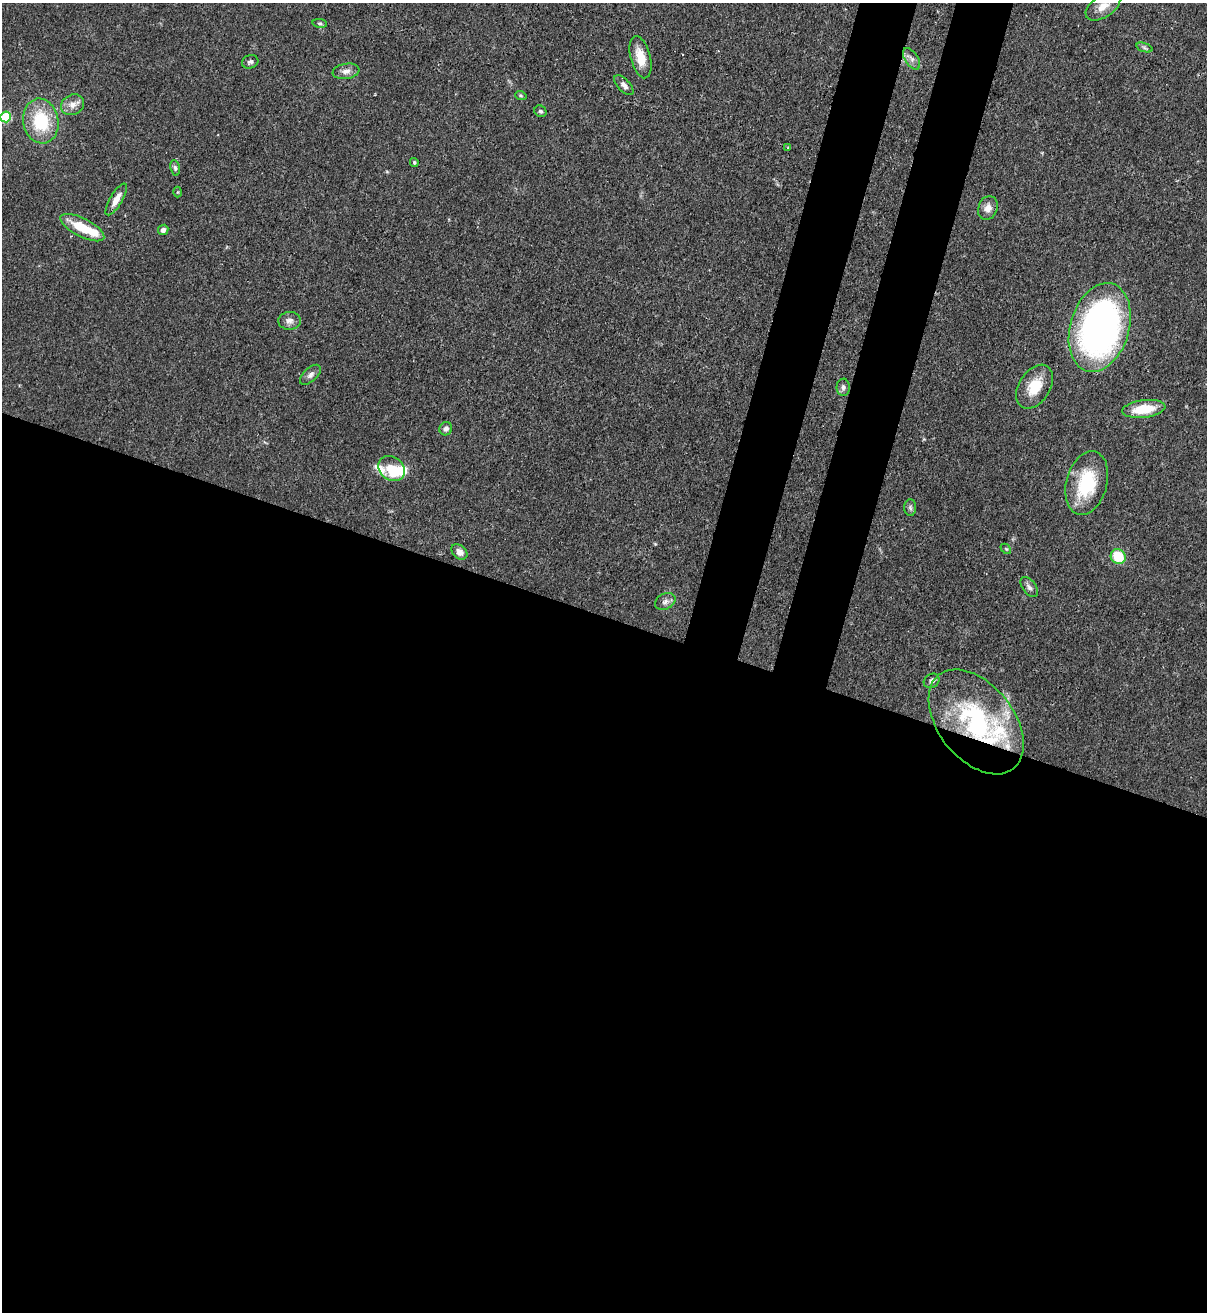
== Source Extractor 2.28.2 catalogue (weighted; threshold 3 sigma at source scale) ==
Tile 14 of 4 x 4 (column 2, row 4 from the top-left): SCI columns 1424-2628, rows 31-1340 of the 5381 x 5304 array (HDU 1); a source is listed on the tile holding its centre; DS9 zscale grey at full resolution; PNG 1209 x 1314 px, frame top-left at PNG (2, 3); each listed source drawn as its Kron ellipse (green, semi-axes under 4 px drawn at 4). Shown black and unused: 58% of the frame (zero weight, under 3 of 4 exposures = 7% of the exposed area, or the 3 px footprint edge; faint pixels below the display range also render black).
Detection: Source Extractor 2.28.2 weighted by HDU 2 'WHT'; one run over the whole footprint, this tile lists its part. Background 0.0871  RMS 0.004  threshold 0.0179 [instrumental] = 3 sigma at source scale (4.5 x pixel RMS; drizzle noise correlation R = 1.50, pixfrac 1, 0.05/0.05 arcsec/px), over >= 5 px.
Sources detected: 44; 1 inside a brighter object's white glare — neither listed nor drawn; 5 inside a brighter listed object's ellipse — not listed separately; the other 38 listed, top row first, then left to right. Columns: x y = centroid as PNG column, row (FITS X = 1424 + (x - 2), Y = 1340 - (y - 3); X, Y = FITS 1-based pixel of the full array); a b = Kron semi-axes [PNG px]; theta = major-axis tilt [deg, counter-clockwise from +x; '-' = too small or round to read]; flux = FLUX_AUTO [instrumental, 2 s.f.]
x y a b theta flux
1103 6 19 11 33 4.9
320 23 7 3 -8 0.59
1144 48 8 3 -19 0.82
641 57 21 10 -75 7.1
912 59 12 6 -56 1.9
250 62 8 6 17 1.1
346 71 13 7 9 2.4
624 85 12 6 -47 1.9
521 96 6 3 -19 0.5
73 105 12 10 26 2.9
540 111 6 5 - 0.86
6 117 5 5 - 19
41 121 22 17 -80 20
788 148 4 3 - 0.38
414 162 4 3 - 0.53
175 168 8 5 -81 0.95
177 192 5 3 - 0.37
116 199 18 6 59 3.8
988 208 12 9 72 3.3
82 228 24 9 -27 12
163 230 5 5 - 1.3
289 321 11 9 2 2.1
1100 327 45 29 74 160
310 375 13 6 42 1.6
843 387 9 6 -89 1.4
1035 387 24 15 57 9.7
1144 409 22 9 7 11
446 429 7 6 - 1.3
392 469 14 11 -38 8.2
1087 483 32 20 75 22
910 508 8 6 -88 0.96
1006 549 6 4 -42 0.51
459 552 9 6 -42 2.5
1118 557 8 7 - 12
1029 587 11 6 -53 1.6
665 601 11 7 28 1.7
932 681 8 6 35 1.4
976 722 60 37 -52 60
Overlapping masked pixels (flux is a lower limit): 1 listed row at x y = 976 722